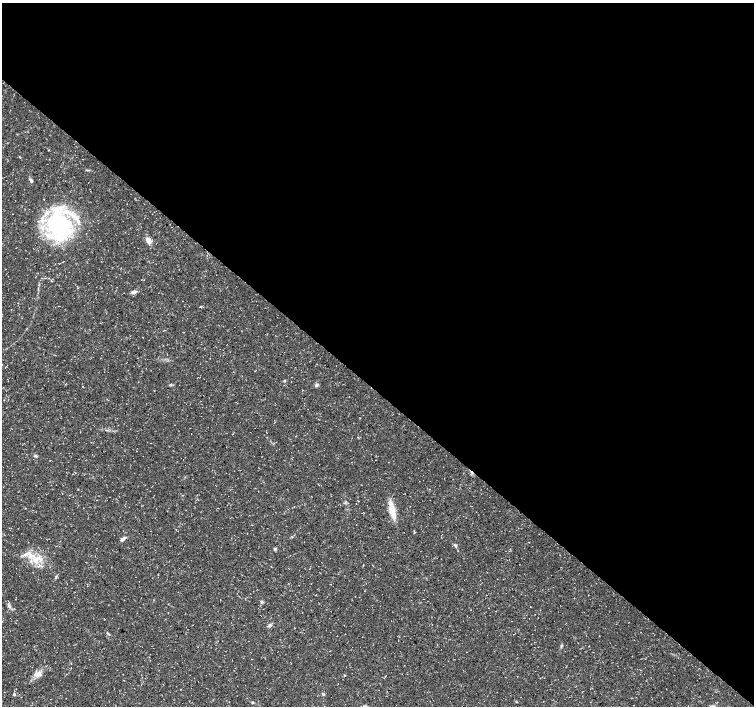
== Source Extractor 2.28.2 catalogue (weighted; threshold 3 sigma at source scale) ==
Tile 3 of 4 x 4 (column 3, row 1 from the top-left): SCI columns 3012-4514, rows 4456-5862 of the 6016 x 6028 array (HDU 1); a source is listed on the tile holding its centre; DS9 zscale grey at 2 x 2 block average (1 PNG px = mean of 2 x 2 image px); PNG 756 x 708 px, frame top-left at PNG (2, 3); no overlay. Shown black and unused: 55% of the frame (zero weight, under 3 of 5 exposures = <1% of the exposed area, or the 3 px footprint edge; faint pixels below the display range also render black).
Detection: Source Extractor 2.28.2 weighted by HDU 2 'WHT'; one run over the whole footprint, this tile lists its part. Background 0.0309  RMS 0.0024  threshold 0.0109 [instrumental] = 3 sigma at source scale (4.5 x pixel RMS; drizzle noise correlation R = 1.50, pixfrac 1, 0.0396/0.0396 arcsec/px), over >= 5 px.
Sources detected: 26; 1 inside a brighter listed object's ellipse — not listed separately; the other 25 listed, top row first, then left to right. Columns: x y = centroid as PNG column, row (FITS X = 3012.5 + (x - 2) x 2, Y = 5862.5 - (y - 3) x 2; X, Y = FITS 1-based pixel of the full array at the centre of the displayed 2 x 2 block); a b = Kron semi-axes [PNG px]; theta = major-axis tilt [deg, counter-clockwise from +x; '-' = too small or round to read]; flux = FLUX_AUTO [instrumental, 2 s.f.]
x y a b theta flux
31 181 4 4 - 0.89
59 226 38 30 -69 64
149 240 9 6 -44 3.1
133 292 5 4 - 1.6
285 381 4 3 - 0.57
170 385 4 2 - 0.33
317 385 6 4 40 1
36 456 4 3 - 0.66
391 508 22 7 -77 8.1
123 539 7 4 33 1.5
455 545 5 3 - 0.89
275 549 4 4 - 0.84
25 554 6 3 15 1.6
37 559 8 7 - 4.7
56 576 5 2 - 0.54
262 601 4 3 - 0.78
9 606 5 3 - 1.2
530 607 2 2 - 0.2
270 625 5 4 - 1.1
561 646 4 3 - 0.61
38 674 10 6 33 3.4
344 675 3 2 - 0.38
323 694 4 3 - 0.69
14 695 3 3 - 0.51
252 702 3 3 - 0.44
Diffuse or blended objects may show on this block-average render without a row.